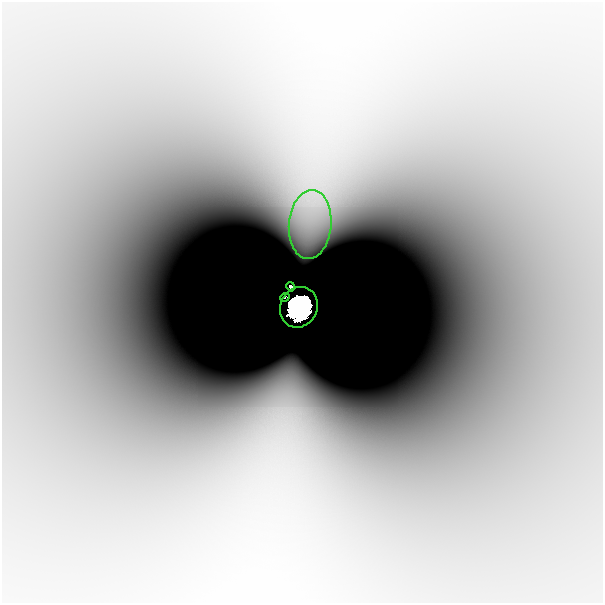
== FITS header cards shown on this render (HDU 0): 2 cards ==
NAXIS1  =                  601
NAXIS2  =                  601

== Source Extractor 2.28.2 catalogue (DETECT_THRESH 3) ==
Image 601 x 601 px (HDU 0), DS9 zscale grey, 1 PNG px = 1 image px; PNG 605 x 605 px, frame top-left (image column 1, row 601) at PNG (2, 2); each listed source drawn as its Kron ellipse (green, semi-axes under 4 px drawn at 4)
Background -9.49e-09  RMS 1.7e-09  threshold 5.02e-09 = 3 sigma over >= 5 px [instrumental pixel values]
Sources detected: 4; all 4 listed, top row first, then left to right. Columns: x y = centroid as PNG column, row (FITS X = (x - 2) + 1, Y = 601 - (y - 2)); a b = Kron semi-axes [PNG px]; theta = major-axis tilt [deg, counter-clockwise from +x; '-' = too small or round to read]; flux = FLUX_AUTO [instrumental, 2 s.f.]
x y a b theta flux
310 224 34 21 85 2.6e-06
291 287 5 4 - 8.5e-01
285 297 5 3 - 2.1e-01
299 307 21 18 61 2.6e+01